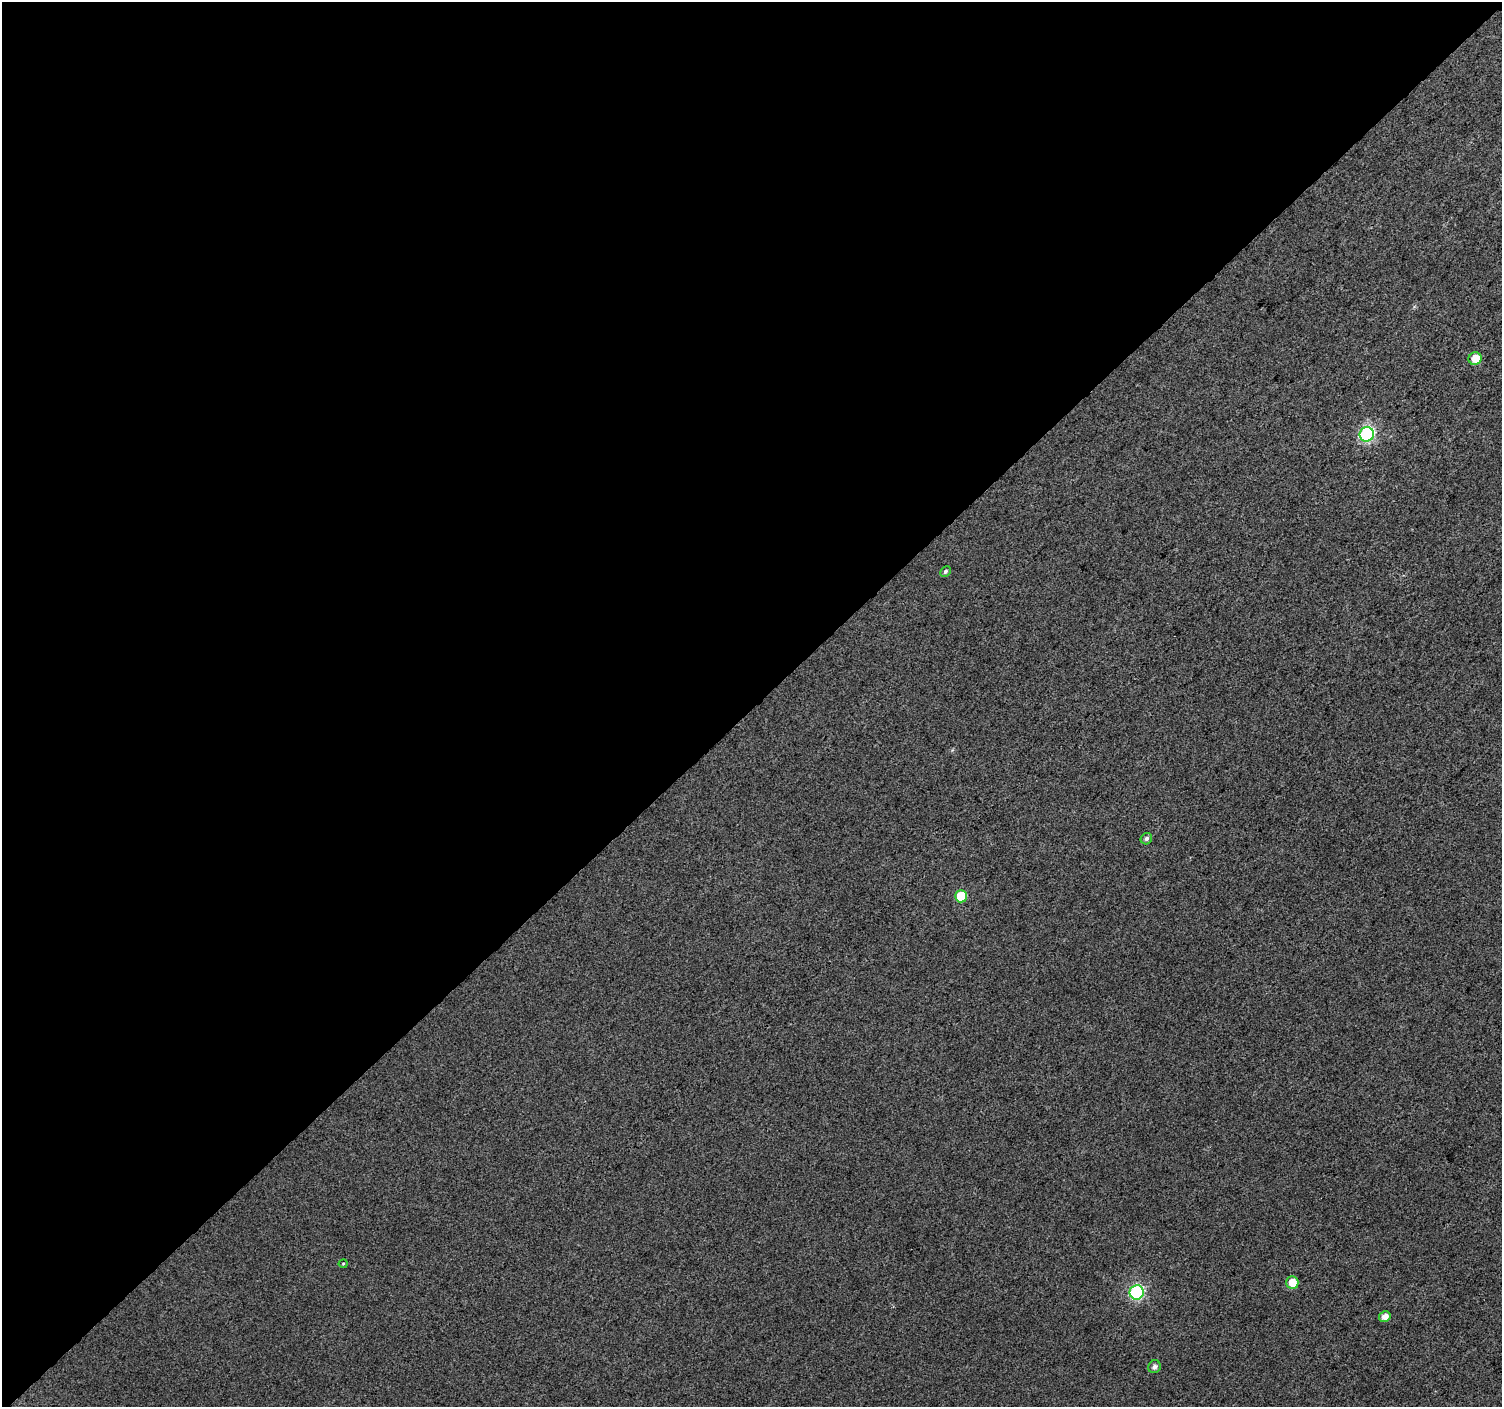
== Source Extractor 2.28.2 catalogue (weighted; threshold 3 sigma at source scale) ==
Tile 1 of 2 x 2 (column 1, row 1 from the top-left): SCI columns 1-1500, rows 1490-2894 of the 3003 x 2999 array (HDU 1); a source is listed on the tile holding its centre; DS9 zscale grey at full resolution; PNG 1504 x 1409 px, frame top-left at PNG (2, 2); each listed source drawn as its Kron ellipse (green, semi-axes under 4 px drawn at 4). Shown black and unused: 50% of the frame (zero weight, under 3 of 4 exposures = <1% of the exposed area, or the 3 px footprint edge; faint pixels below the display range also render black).
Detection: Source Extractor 2.28.2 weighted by HDU 2 'WHT'; one run over the whole footprint, this tile lists its part. Background 0.0422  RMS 0.011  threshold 0.0501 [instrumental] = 3 sigma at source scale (4.5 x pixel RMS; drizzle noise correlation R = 1.50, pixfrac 1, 0.0396/0.0396 arcsec/px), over >= 5 px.
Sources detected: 10; all 10 listed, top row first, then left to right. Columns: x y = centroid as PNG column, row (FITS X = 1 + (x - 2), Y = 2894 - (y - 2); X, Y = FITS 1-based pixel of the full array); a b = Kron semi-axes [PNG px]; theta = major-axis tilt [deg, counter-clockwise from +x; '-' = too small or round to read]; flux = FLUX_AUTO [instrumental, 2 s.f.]
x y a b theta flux
1475 359 6 6 - 15
1367 434 7 7 - 190
945 571 6 4 47 2.3
1146 839 6 5 - 3
961 896 6 6 - 28
343 1264 4 4 - 1.2
1292 1283 6 6 - 17
1137 1292 7 7 - 150
1385 1317 6 5 - 7
1154 1367 7 6 - 4.5